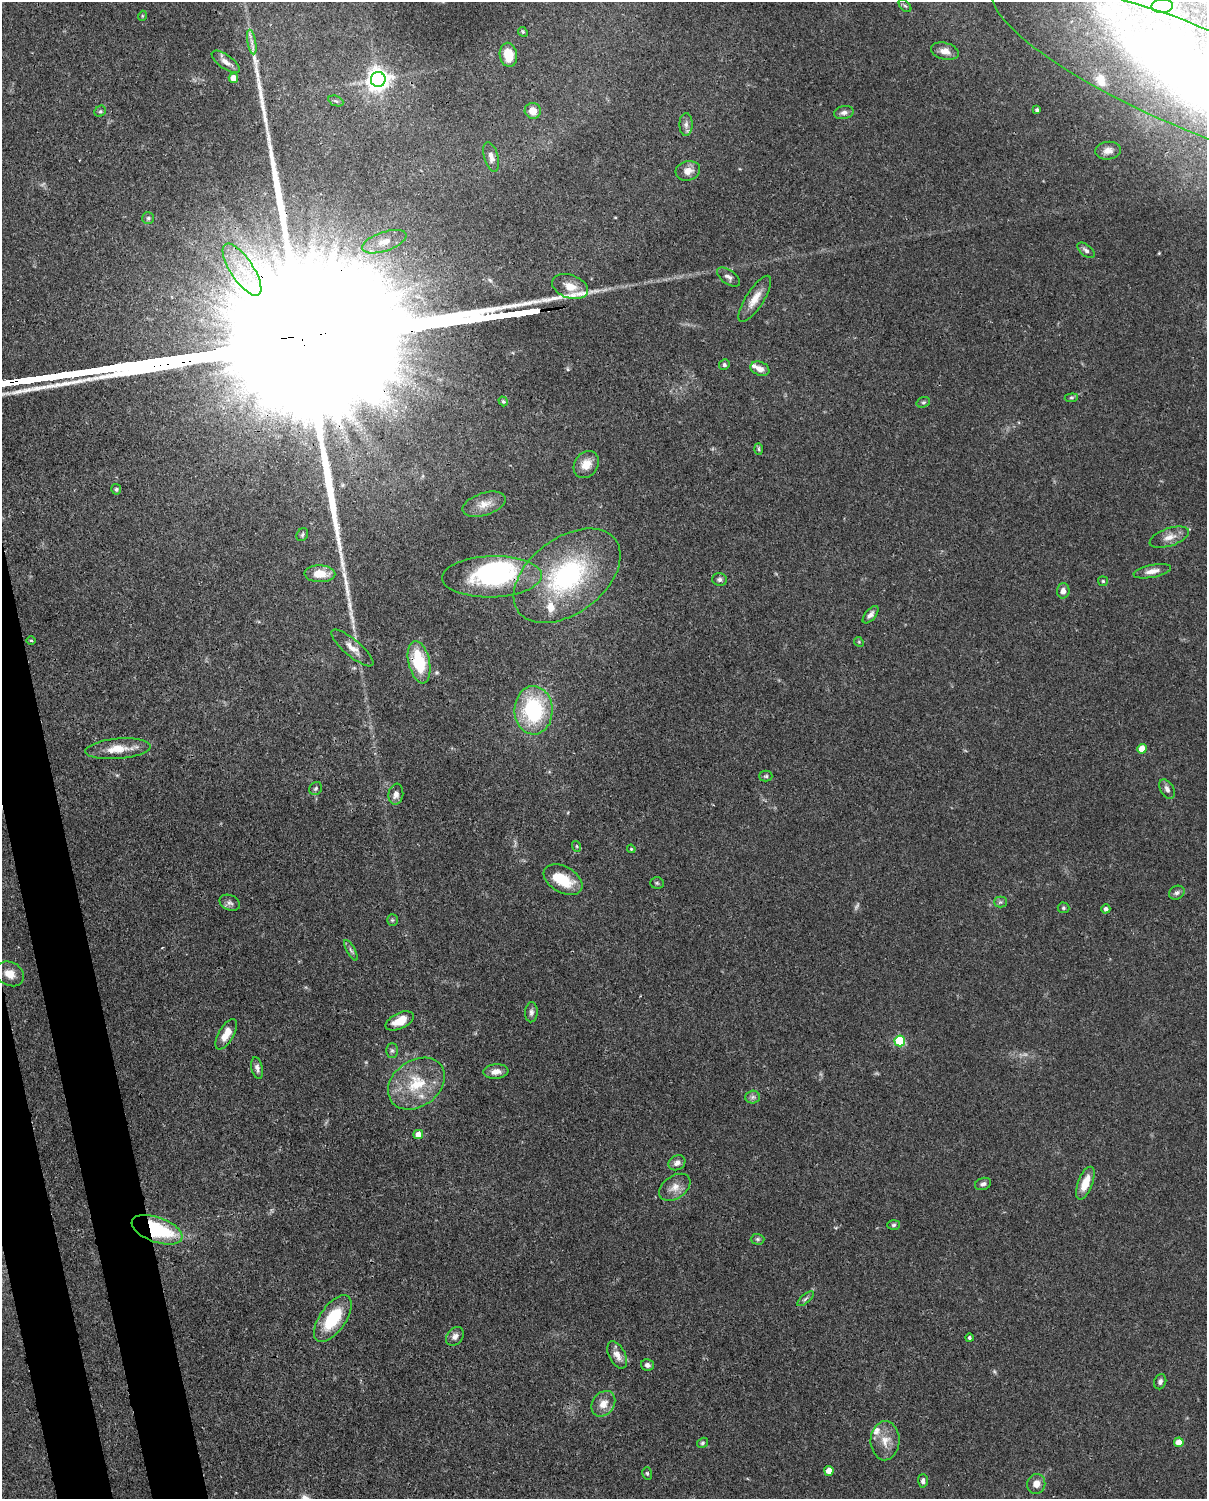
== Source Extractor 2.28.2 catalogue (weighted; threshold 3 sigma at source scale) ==
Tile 7 of 4 x 3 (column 3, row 2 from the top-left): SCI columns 2501-3705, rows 1760-3256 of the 5012 x 4911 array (HDU 1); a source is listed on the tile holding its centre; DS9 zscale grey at full resolution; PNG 1209 x 1501 px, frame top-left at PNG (2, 2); each listed source drawn as its Kron ellipse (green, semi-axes under 4 px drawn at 4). Shown black and unused: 4% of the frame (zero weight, under 3 of 4 exposures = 7% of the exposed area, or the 3 px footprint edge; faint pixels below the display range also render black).
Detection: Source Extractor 2.28.2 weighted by HDU 2 'WHT'; one run over the whole footprint, this tile lists its part. Background 0.109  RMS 0.0042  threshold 0.0187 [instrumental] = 3 sigma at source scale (4.5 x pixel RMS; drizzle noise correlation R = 1.50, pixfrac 1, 0.05/0.05 arcsec/px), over >= 5 px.
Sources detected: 114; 2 too faint to see at this stretch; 3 inside a brighter object's white glare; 2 long thin detections or spike segments (spike, bleed or trail) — neither listed nor drawn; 6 inside a brighter listed object's ellipse — not listed separately; the other 101 listed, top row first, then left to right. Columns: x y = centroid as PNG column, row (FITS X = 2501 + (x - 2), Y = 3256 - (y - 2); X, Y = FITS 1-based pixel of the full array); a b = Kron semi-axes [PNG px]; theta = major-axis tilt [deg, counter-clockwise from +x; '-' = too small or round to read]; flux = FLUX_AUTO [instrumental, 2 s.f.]
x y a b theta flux
905 6 7 4 -44 0.77
1162 6 10 7 1 1.7
142 16 5 3 - 0.41
523 32 5 4 - 0.53
252 42 12 4 -79 2
945 51 14 8 -14 3.3
508 55 12 8 -80 8.4
226 62 16 6 -36 2.5
233 78 5 5 - 4.7
1191 78 215 50 -23 240
378 79 7 7 - 360
336 101 8 5 -24 0.8
1037 110 3 3 - 0.84
100 111 6 5 - 0.69
533 111 8 8 - 4.4
844 112 10 6 12 1.8
686 125 11 6 90 1.7
1108 151 13 9 6 2.8
491 157 15 7 -74 2.7
688 171 12 9 15 3.1
148 218 6 6 - 0.75
384 242 23 9 19 6.1
1086 250 10 5 -38 1.3
242 270 30 11 -56 14
728 277 13 7 -35 1.8
570 287 18 11 -19 5.8
755 299 27 9 57 5.7
724 365 5 5 - 0.87
760 369 10 6 -22 3
1071 398 7 4 5 0.63
503 401 5 4 - 0.64
923 402 7 5 19 0.78
759 449 6 4 -88 0.55
586 464 14 11 56 5.2
116 489 5 5 - 0.77
484 504 22 11 18 5.1
302 535 7 5 60 0.79
1169 537 20 9 18 4.3
1152 571 19 6 11 3.2
320 574 15 8 -2 7.9
567 576 60 37 37 63
492 577 50 20 2 55
719 579 7 6 - 1.1
1103 581 5 5 - 0.53
1063 591 8 6 88 2
870 615 10 5 49 1.7
31 640 5 3 - 0.43
859 642 5 4 - 0.52
352 648 26 8 -40 4.3
419 662 21 10 -77 21
534 710 24 19 -89 39
118 749 33 10 5 8
1142 749 5 4 - 7.7
766 776 6 5 - 0.75
316 788 7 6 - 0.89
1167 789 10 6 -59 1.8
396 794 10 7 81 2.5
576 846 5 3 - 0.44
631 849 4 3 - 0.4
563 880 21 13 -29 12
657 883 7 5 -2 0.79
1177 893 8 6 28 1.3
1000 902 6 5 - 0.86
230 903 10 7 -24 1.6
1063 908 6 5 - 0.77
1106 909 4 4 - 1.3
392 920 6 5 - 0.71
351 950 11 3 -62 1
10 974 15 11 -28 4.8
531 1012 10 6 88 1.4
400 1021 15 8 25 7
226 1034 17 7 60 5.4
900 1041 5 5 - 31
392 1050 7 6 - 0.94
257 1068 11 5 -77 1.6
496 1072 12 7 5 3.2
416 1084 31 23 35 18
753 1097 7 6 - 1.2
418 1134 5 4 - 3.7
677 1163 9 7 28 2
1085 1183 17 7 69 7.7
983 1184 8 6 19 1.3
675 1187 17 11 34 4.4
894 1225 6 5 - 0.83
157 1230 27 12 -20 39
757 1239 7 5 -1 0.86
805 1299 10 4 40 1
333 1319 27 13 55 20
455 1336 10 7 50 2.1
969 1338 4 4 - 0.76
617 1355 15 8 -63 3.5
647 1365 6 6 - 1.6
1160 1382 8 6 69 1.4
603 1404 14 11 53 5
885 1441 19 14 88 6.3
1179 1442 5 5 - 4.8
702 1443 6 4 32 0.75
829 1471 5 4 - 4.8
647 1473 6 5 - 0.68
923 1481 6 5 - 1.4
1036 1484 10 9 - 3.3
Overlapping masked pixels (flux is a lower limit): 4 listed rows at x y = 492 577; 419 662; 400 1021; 157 1230
Isophote crosses this tile's border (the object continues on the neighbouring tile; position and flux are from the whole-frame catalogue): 1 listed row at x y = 1191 78